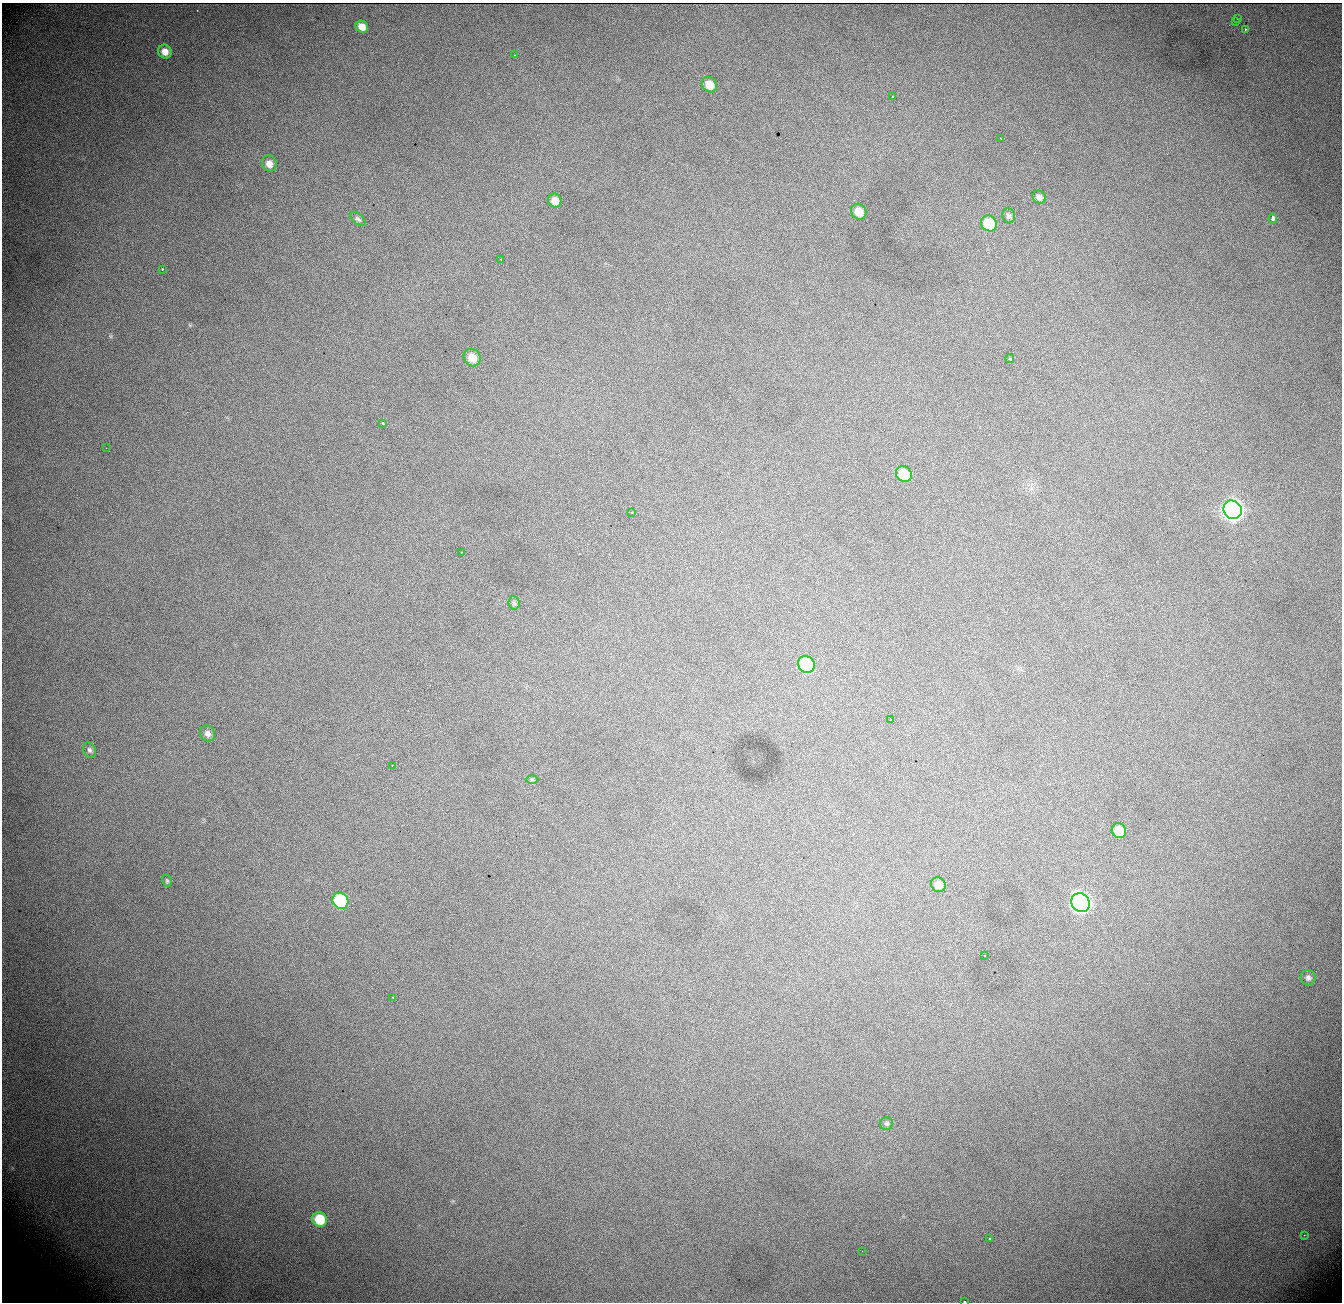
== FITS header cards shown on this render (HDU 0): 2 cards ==
NAXIS1  = 1340
NAXIS2  = 1300

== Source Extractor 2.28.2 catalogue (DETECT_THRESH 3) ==
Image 1340 x 1300 px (HDU 0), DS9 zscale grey, 1 PNG px = 1 image px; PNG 1344 x 1304 px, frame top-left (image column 1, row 1300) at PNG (2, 3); each listed source drawn as its Kron ellipse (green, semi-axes under 4 px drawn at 4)
Background 1050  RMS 13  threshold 38.6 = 3 sigma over >= 5 px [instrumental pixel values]
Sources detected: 48; all 48 listed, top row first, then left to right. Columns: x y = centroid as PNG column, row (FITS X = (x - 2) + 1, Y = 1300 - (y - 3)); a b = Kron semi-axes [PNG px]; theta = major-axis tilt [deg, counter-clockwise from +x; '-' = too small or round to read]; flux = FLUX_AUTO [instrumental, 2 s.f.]
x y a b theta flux
1238 19 3 2 - 820
1236 21 3 3 - 1100
362 27 6 5 - 8000
1245 29 3 2 - 2100
165 52 7 6 - 6900
514 55 3 2 - 510
709 85 8 7 - 12000
893 97 3 2 - 8100
1001 138 3 2 - 530
269 164 8 7 - 6500
1039 197 7 6 - 3300
555 201 7 6 - 6600
859 212 8 7 - 12000
1008 216 8 6 -70 2200
358 219 9 5 -40 2100
1273 219 5 3 - 11000
989 223 8 7 - 32000
501 260 3 2 - 750
162 269 3 2 - 1300
472 358 9 8 - 12000
1010 359 4 3 - 3100
383 423 4 3 - 2900
106 448 2 2 - 410
904 474 8 7 - 23000
1233 510 9 9 - 620000
631 513 3 2 - 810
461 552 2 2 - 640
514 603 7 5 -83 1800
806 664 9 8 - 73000
890 720 3 2 - 1000
208 733 8 7 - 3800
89 750 8 6 -66 2300
392 766 2 2 - 450
532 779 6 4 0 1200
1119 831 8 7 - 20000
167 881 6 5 - 1300
938 885 8 7 - 7600
340 901 8 7 - 85000
1081 903 10 8 -54 420000
985 956 2 2 - 550
1308 978 8 7 - 3000
393 997 3 2 - 840
886 1124 6 6 - 1900
320 1219 7 7 - 30000
1304 1235 3 3 - 640
990 1238 3 2 - 1200
862 1251 2 2 - 760
964 1302 3 2 - 4100
At the frame edge (FLAGS 8, measured only in part): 1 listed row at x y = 964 1302